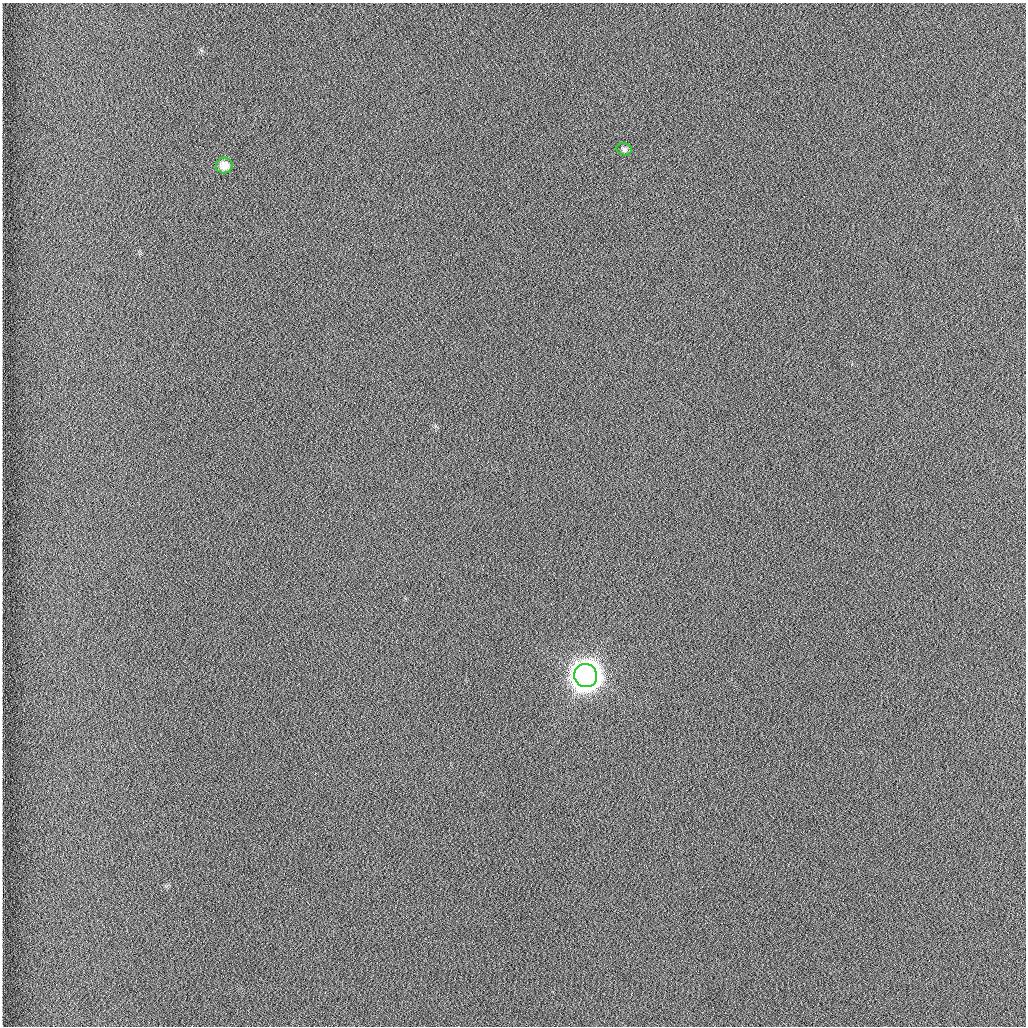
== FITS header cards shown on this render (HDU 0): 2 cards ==
NAXIS1  =                 1024 /fastest changing axis
NAXIS2  =                 1024 /next to fastest changing axis

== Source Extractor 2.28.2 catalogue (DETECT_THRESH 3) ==
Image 1024 x 1024 px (HDU 0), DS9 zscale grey, 1 PNG px = 1 image px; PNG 1028 x 1028 px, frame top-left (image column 1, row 1024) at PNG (2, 3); each listed source drawn as its Kron ellipse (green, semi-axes under 4 px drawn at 4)
Background 1260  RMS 5.9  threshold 17.7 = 3 sigma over >= 5 px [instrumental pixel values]
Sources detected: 3; all 3 listed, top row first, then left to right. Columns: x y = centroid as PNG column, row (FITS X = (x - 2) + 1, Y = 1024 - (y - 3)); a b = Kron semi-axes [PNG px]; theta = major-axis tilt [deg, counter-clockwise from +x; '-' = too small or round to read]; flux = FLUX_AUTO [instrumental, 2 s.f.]
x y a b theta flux
624 149 8 6 -17 1000
224 165 8 8 - 3800
586 676 12 11 - 940000